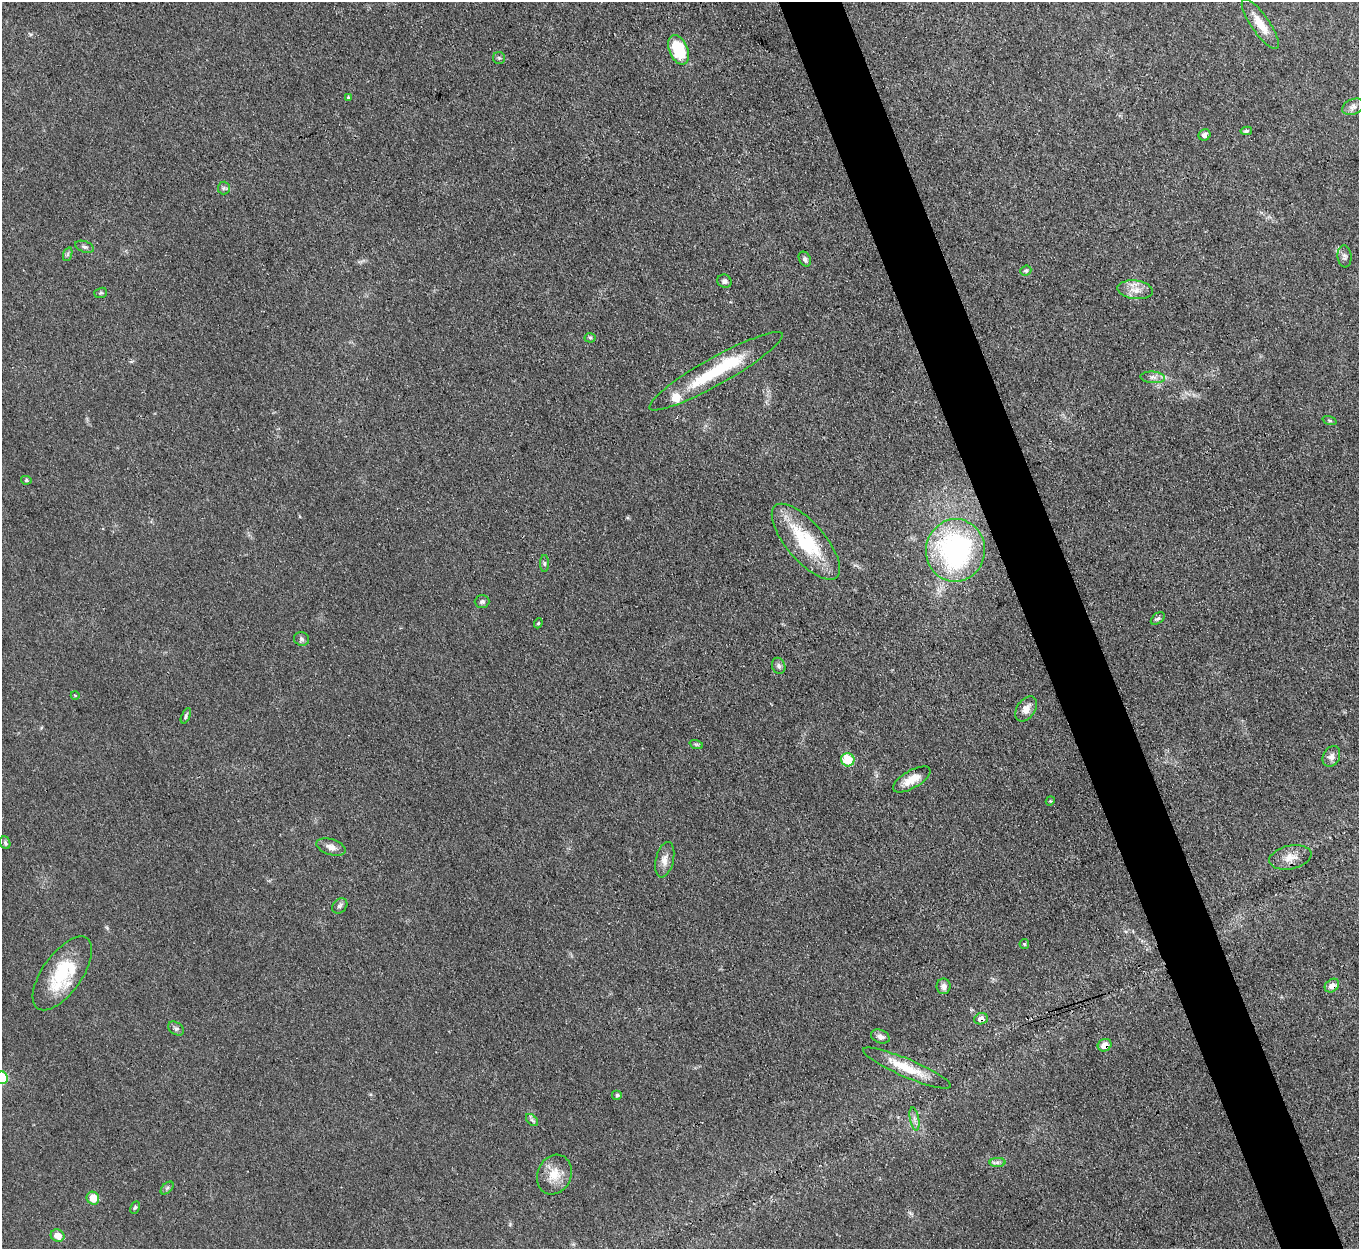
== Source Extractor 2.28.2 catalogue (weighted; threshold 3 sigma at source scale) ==
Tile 6 of 4 x 4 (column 2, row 2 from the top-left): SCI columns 1359-2715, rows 2774-4020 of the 5432 x 5415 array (HDU 1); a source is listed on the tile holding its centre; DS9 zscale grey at full resolution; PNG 1361 x 1251 px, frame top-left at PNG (2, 2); each listed source drawn as its Kron ellipse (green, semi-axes under 4 px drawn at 4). Shown black and unused: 5% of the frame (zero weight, under 3 of 4 exposures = <1% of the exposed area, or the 3 px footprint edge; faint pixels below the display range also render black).
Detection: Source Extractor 2.28.2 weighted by HDU 2 'WHT'; one run over the whole footprint, this tile lists its part. Background 0.0638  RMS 0.0063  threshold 0.0284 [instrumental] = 3 sigma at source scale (4.5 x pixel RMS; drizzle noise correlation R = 1.50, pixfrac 1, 0.05/0.05 arcsec/px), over >= 5 px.
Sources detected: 63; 1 inside a brighter object's white glare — neither listed nor drawn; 1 inside a brighter listed object's ellipse — not listed separately; the other 61 listed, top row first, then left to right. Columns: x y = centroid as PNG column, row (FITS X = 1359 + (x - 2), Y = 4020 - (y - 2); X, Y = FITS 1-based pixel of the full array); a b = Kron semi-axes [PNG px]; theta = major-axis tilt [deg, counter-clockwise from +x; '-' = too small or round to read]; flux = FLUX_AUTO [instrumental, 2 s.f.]
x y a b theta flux
1260 24 30 9 -55 11
678 50 15 9 -68 30
499 58 6 6 - 1.1
348 97 4 3 - 0.58
1353 107 11 7 24 2.8
1246 131 6 4 9 1
1205 135 6 5 - 2.6
224 188 6 6 - 1.4
84 247 10 5 -20 1.7
68 254 7 4 71 1.1
1344 256 11 7 -83 2
805 259 8 5 -63 1.6
1026 271 5 5 - 0.97
724 281 7 6 - 1.9
1135 290 18 9 -6 6.6
101 293 6 5 - 0.97
590 338 5 5 - 0.95
716 371 76 13 29 42
1153 377 12 5 -4 2.9
1329 420 7 3 -19 0.88
26 480 5 4 - 1.1
806 542 47 19 -49 45
955 550 31 29 83 120
544 563 8 4 90 1.2
482 602 7 6 - 1.5
1158 618 8 5 38 1.3
538 623 5 4 - 0.91
301 639 8 7 - 1.7
779 666 8 6 -68 2
75 695 4 3 - 0.55
1026 709 14 9 56 4.8
186 716 8 4 67 1.2
696 744 7 4 -18 1.1
1331 756 11 8 62 3.6
848 760 7 6 - 21
912 779 21 8 30 9.3
1050 801 5 3 - 0.66
5 843 7 5 -68 1.2
331 847 15 7 -17 4.4
1290 857 21 11 12 7.7
665 860 18 9 77 5
340 906 8 6 47 1.7
1024 944 5 4 - 0.92
62 973 43 19 55 36
944 986 8 7 - 2.9
1332 986 8 6 40 5
981 1019 7 5 20 4.2
176 1029 9 6 -36 1.7
880 1037 9 6 -23 3
1105 1045 7 6 - 7.2
907 1068 47 9 -23 17
2 1078 7 6 - 25
617 1095 5 5 - 1.1
914 1119 12 4 -79 2.6
532 1120 7 4 -45 1.4
997 1162 8 4 1 1.6
554 1175 20 17 66 11
167 1188 8 4 45 1.2
93 1198 7 6 - 11
135 1207 6 4 62 0.99
58 1236 7 6 - 7.3
Overlapping masked pixels (flux is a lower limit): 3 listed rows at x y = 1332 986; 981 1019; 1105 1045
Isophote crosses this tile's border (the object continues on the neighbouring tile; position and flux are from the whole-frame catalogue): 1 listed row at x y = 2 1078